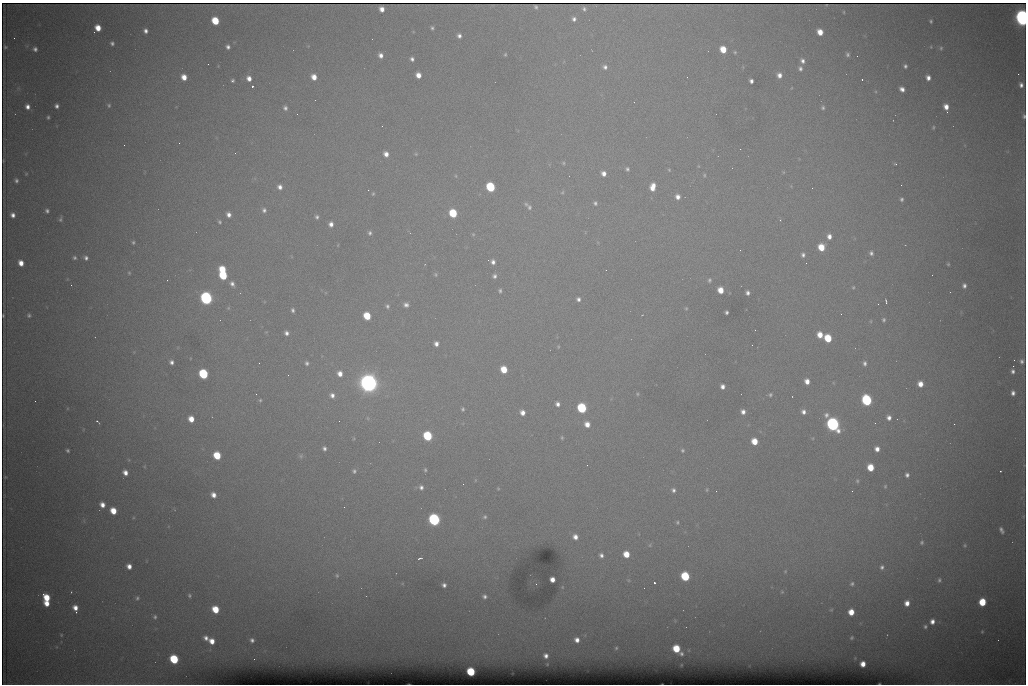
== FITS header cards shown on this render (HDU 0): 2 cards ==
NAXIS1  =                 1024 /fastest changing axis
NAXIS2  =                  682 /next to fastest changing axis

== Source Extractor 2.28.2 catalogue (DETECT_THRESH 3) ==
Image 1024 x 682 px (HDU 0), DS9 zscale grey, 1 PNG px = 1 image px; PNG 1028 x 686 px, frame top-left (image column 1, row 682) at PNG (2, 3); no overlay
Background 6540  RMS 54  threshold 163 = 3 sigma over >= 5 px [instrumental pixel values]
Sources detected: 262; all 262 listed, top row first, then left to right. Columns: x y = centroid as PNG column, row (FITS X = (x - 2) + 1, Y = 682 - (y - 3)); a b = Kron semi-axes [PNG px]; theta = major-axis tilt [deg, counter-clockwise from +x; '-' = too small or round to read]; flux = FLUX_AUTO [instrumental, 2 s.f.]
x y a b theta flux
536 7 4 3 - 3.5e+03
382 9 5 5 - 2.7e+04
584 9 4 3 - 7.3e+03
844 12 4 2 - 3.2e+03
1022 18 9 6 -76 1.7e+06
574 19 5 5 - 1.2e+04
215 21 6 5 - 1.3e+05
931 21 3 3 - 5.2e+03
98 28 6 5 - 5.0e+04
432 28 4 3 - 6.4e+03
145 31 4 4 - 1.4e+04
820 32 5 5 - 4.4e+04
459 36 5 5 - 1.3e+04
14 38 2 2 - 1.5e+03
112 43 4 4 - 8.2e+03
5 47 3 3 - 4.3e+03
228 47 4 4 - 1.1e+04
931 47 5 3 - 2.8e+03
941 48 6 5 - 5.9e+03
35 49 5 4 - 1.1e+04
723 49 6 5 - 6.9e+04
735 52 5 4 - 4.9e+03
505 54 4 3 - 3.9e+03
381 55 5 5 - 1.9e+04
848 55 5 5 - 7.9e+03
412 59 4 4 - 1.1e+04
802 61 6 4 -60 1.3e+04
208 64 2 2 - 2.5e+03
905 66 4 4 - 8.0e+03
605 67 6 5 - 1.2e+04
800 69 6 5 - 1.0e+04
1018 74 2 2 - 1.4e+04
418 75 5 5 - 3.2e+04
779 75 6 6 - 2.1e+04
184 77 5 5 - 3.8e+04
314 77 5 5 - 3.6e+04
249 78 6 5 - 2.4e+04
928 78 5 4 - 2.0e+04
862 79 2 2 - 4.7e+03
232 81 4 3 - 6.4e+03
751 81 4 4 - 1.3e+04
1021 85 5 4 - 1.4e+04
252 86 3 3 - 8.6e+04
902 89 5 4 - 1.9e+04
109 105 5 5 - 6.6e+03
57 106 4 4 - 1.2e+04
27 107 5 5 - 1.9e+04
946 107 6 4 -75 3.1e+04
285 108 6 5 - 1.1e+04
823 108 5 5 - 6.8e+03
947 112 2 2 - 3.4e+03
297 114 2 2 - 2.1e+03
1024 116 5 3 - 6.4e+03
48 117 4 3 - 5.3e+03
382 126 2 2 - 1.8e+03
933 127 5 4 - 4.8e+03
179 143 2 2 - 4.1e+03
124 145 2 2 - 1.8e+03
740 149 3 2 - 2.9e+03
386 154 5 5 - 2.4e+04
416 154 5 4 - 4.3e+03
563 163 5 4 - 5.0e+03
895 164 4 4 - 3.7e+03
698 166 5 3 - 2.6e+03
627 169 5 4 - 7.7e+03
669 170 4 4 - 3.5e+03
783 172 6 3 -72 3.6e+03
604 173 5 5 - 2.1e+04
26 174 4 4 - 3.6e+03
704 175 5 4 - 4.6e+03
456 176 5 3 - 3.8e+03
16 180 5 4 - 9.6e+03
901 185 2 2 - 1.7e+03
280 187 6 5 - 1.8e+04
490 187 6 5 - 2.8e+05
653 187 8 5 78 4.2e+04
812 188 2 2 - 3.8e+03
368 190 2 2 - 8.6e+03
562 192 5 4 - 4.8e+03
373 194 5 4 - 4.8e+03
678 197 6 5 - 2.1e+04
902 199 5 4 - 7.7e+03
595 203 5 5 - 8.2e+03
526 204 6 5 - 7.6e+03
529 207 8 6 -79 1.0e+04
264 210 6 6 - 1.1e+04
47 211 5 4 - 8.8e+03
453 213 6 5 - 1.6e+05
13 215 5 4 - 1.7e+04
229 215 5 4 - 1.8e+04
317 217 5 4 - 8.6e+03
60 219 7 4 80 6.9e+03
780 220 4 4 - 4.4e+03
220 222 4 4 - 5.3e+03
331 224 5 5 - 1.9e+04
370 233 6 5 - 9.2e+03
473 234 5 5 - 4.5e+03
829 236 6 5 - 2.1e+04
133 242 5 4 - 6.0e+03
821 247 6 6 - 8.0e+04
871 253 5 5 - 1.0e+04
803 255 7 6 - 1.2e+04
74 258 5 4 - 7.2e+03
86 258 5 5 - 1.1e+04
493 262 7 6 - 1.8e+04
21 263 5 4 - 3.5e+04
948 264 3 3 - 4.3e+03
222 270 6 5 - 9.8e+04
129 273 5 5 - 4.6e+03
436 274 6 5 - 5.8e+03
223 275 6 5 - 1.8e+05
494 276 6 5 - 1.1e+04
709 280 6 4 76 7.4e+03
232 284 7 5 -61 1.5e+04
71 285 2 2 - 6.9e+03
964 286 5 4 - 1.2e+04
853 287 5 4 - 4.0e+03
720 290 5 5 - 5.1e+04
500 291 5 4 - 7.7e+03
748 293 4 4 - 1.2e+04
206 298 7 6 - 9.7e+05
578 299 4 4 - 1.1e+04
886 301 5 2 - 5.6e+03
406 305 6 5 - 1.4e+04
387 306 6 5 - 8.6e+03
686 308 4 4 - 4.2e+03
293 310 5 4 - 8.8e+03
726 312 4 3 - 7.8e+03
841 314 2 2 - 2.4e+03
3 315 3 2 - 3.1e+03
29 315 5 4 - 6.6e+03
367 316 6 5 - 1.2e+05
884 320 5 4 - 6.7e+03
871 321 5 3 - 3.6e+03
755 330 2 2 - 1.8e+03
286 333 6 5 - 1.4e+04
820 335 6 5 - 4.4e+04
828 338 6 5 - 1.2e+05
436 344 5 4 - 1.8e+04
752 345 2 2 - 4.3e+03
558 346 5 3 - 3.5e+03
1022 361 7 5 -89 1.1e+04
171 362 4 4 - 1.2e+04
259 363 2 2 - 2.0e+03
307 363 5 5 - 9.5e+03
865 363 6 4 -89 1.1e+04
1013 366 2 2 - 2.1e+04
504 369 6 5 - 7.8e+04
1013 371 5 4 - 1.1e+04
203 374 6 5 - 3.3e+05
340 374 7 6 - 3.0e+04
288 375 2 2 - 1.6e+03
807 381 6 5 - 2.9e+04
369 383 10 9 - 2.5e+06
920 384 5 5 - 3.5e+04
722 386 5 4 - 1.8e+04
1013 393 5 4 - 1.5e+04
256 394 2 2 - 1.8e+03
637 394 6 5 - 5.2e+03
332 395 7 6 - 2.0e+04
770 395 5 5 - 6.7e+03
260 400 5 4 - 5.3e+03
867 400 6 6 - 4.9e+05
35 401 2 2 - 1.3e+03
557 404 5 4 - 1.5e+04
582 408 6 5 - 3.3e+05
463 409 4 3 - 5.9e+03
743 412 5 4 - 1.7e+04
803 412 6 6 - 1.7e+04
522 413 5 5 - 2.4e+04
368 418 6 4 -88 5.8e+03
889 418 6 5 - 1.7e+04
191 419 5 5 - 4.4e+04
97 422 5 2 - 4.8e+03
875 423 2 2 - 1.9e+03
587 424 6 5 - 3.2e+04
833 424 8 6 -58 1.1e+06
954 424 2 2 - 9.5e+03
428 436 6 5 - 2.7e+05
562 438 5 4 - 5.0e+03
754 441 6 5 - 6.3e+04
324 448 5 5 - 1.1e+04
877 449 6 5 - 2.3e+04
68 450 4 3 - 6.4e+03
682 450 5 4 - 5.6e+03
217 456 6 5 - 1.3e+05
301 456 7 5 22 7.4e+03
587 465 2 2 - 3.5e+03
871 467 6 5 - 8.0e+04
425 470 4 4 - 5.3e+03
354 471 6 5 - 8.2e+03
1000 471 3 2 - 6.1e+03
125 472 5 4 - 2.4e+04
907 475 5 4 - 1.2e+04
5 477 3 3 - 3.4e+03
857 481 7 5 79 7.9e+03
885 486 6 5 - 5.7e+03
421 487 5 5 - 1.2e+04
498 488 3 3 - 3.3e+03
673 490 5 4 - 1.0e+04
707 490 5 4 - 4.1e+03
716 491 2 2 - 2.1e+03
852 491 2 2 - 2.0e+03
213 495 6 5 - 2.6e+04
102 505 5 5 - 2.7e+04
344 507 2 2 - 4.1e+03
113 511 6 5 - 6.6e+04
485 517 5 5 - 6.9e+03
434 520 7 6 - 7.9e+05
677 522 5 3 - 4.8e+03
1001 530 6 4 -61 1.2e+04
575 537 6 5 - 2.4e+04
922 542 5 5 - 6.9e+03
650 545 6 3 72 4.5e+03
965 545 5 4 - 4.5e+03
626 554 5 5 - 6.0e+04
601 555 5 5 - 1.3e+04
420 558 5 3 - 6.4e+03
129 566 5 4 - 2.5e+04
882 567 6 6 - 1.1e+04
785 571 4 4 - 3.5e+03
337 575 6 5 - 6.0e+03
685 576 6 5 - 2.4e+05
552 579 5 4 - 2.7e+04
628 580 5 3 - 3.8e+03
939 580 5 4 - 7.1e+03
654 583 3 3 - 9.6e+04
852 584 6 5 - 7.6e+03
444 585 6 5 - 1.4e+04
562 587 5 3 - 2.7e+03
71 592 3 2 - 2.5e+03
782 592 5 4 - 4.0e+03
43 594 3 2 - 1.3e+04
189 595 5 4 - 5.8e+03
484 596 8 7 - 1.5e+04
47 598 6 5 - 8.0e+04
137 598 7 5 66 8.4e+03
982 602 6 5 - 1.3e+05
47 603 5 4 - 3.7e+04
907 603 5 5 - 2.8e+04
75 608 8 5 -76 3.2e+04
215 609 6 5 - 9.1e+04
831 610 5 3 - 3.4e+03
851 612 5 5 - 5.1e+04
155 617 6 5 - 8.5e+03
932 621 6 5 - 2.3e+04
925 627 5 5 - 7.8e+03
982 632 5 4 - 4.6e+03
61 635 4 4 - 3.5e+03
206 638 5 4 - 1.5e+04
852 638 3 3 - 4.6e+03
252 640 4 4 - 9.8e+03
577 640 7 6 - 2.5e+04
212 641 5 5 - 3.6e+04
616 648 5 5 - 6.1e+03
676 649 6 5 - 1.2e+05
681 654 6 6 - 9.9e+03
546 656 5 5 - 1.7e+04
174 659 6 5 - 2.4e+05
254 659 2 2 - 4.6e+03
863 664 5 4 - 3.5e+04
471 672 6 5 - 2.1e+05
At the frame edge (FLAGS 8, measured only in part): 2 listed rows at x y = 1022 18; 1024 116

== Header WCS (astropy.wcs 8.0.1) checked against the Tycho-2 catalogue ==
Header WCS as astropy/WCSLIB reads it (CRVAL/CRPIX/CD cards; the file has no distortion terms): RA---TAN/DEC--TAN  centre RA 07:06:07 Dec +31:10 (106.53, +31.16 deg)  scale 1.44 arcsec/px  FOV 24.5' x 16.3'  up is -93 deg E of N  parity flipped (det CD > 0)
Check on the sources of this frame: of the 60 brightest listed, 8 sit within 2.2 arcsec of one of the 16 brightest Tycho-2 stars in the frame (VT <= 12.35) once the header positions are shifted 0.22 arcsec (0.19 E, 0.12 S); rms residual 1.19 arcsec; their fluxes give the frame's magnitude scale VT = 25.61 - 2.5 log10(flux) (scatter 0.39 mag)
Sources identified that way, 8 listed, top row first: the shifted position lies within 2.2 arcsec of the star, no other Tycho-2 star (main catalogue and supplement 1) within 4.4 arcsec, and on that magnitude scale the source's flux lands within +1.5 / -3 mag of the star's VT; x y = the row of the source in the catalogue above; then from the Tycho-2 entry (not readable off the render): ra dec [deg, ICRS J2000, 3 dp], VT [Tycho-2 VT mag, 2 dp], TYC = Tycho-2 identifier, HIP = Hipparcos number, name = IAU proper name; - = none
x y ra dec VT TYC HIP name
490 187 106.458 +31.151 12.35 2438-728-1 - -
203 374 106.551 +31.041 11.84 2438-663-1 - -
369 383 106.552 +31.106 9.20 2438-180-1 - -
867 400 106.550 +31.305 11.61 2438-184-1 - -
582 408 106.559 +31.192 11.79 2438-1039-1 - -
833 424 106.562 +31.292 10.01 2438-106-1 - -
434 520 106.614 +31.135 11.36 2438-550-1 - -
471 672 106.684 +31.152 11.76 2438-931-1 - -